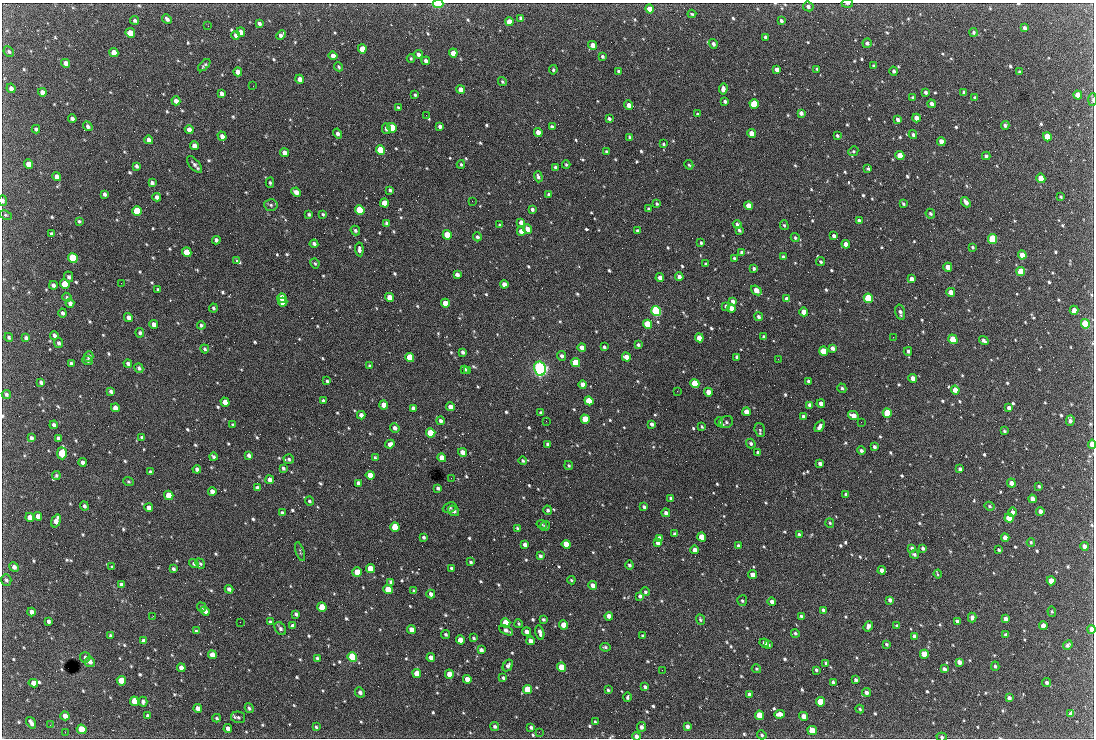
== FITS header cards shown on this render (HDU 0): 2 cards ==
NAXIS1  =                 1092 /fastest changing axis
NAXIS2  =                  736 /next to fastest changing axis

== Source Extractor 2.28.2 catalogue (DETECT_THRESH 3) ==
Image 1092 x 736 px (HDU 0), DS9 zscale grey, 1 PNG px = 1 image px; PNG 1096 x 740 px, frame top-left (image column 1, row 736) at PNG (2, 3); each listed source drawn as its Kron ellipse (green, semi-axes under 4 px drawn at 4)
Background 2610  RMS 47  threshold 140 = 3 sigma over >= 5 px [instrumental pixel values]
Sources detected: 811; of the 811, the 500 brightest by FLUX_AUTO listed and drawn (311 fainter detections omitted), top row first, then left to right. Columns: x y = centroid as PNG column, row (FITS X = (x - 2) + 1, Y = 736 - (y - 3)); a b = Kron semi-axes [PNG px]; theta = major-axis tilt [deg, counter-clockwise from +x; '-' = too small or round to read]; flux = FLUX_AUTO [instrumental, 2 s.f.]
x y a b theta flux
847 3 6 2 4 5.2e+03
438 4 5 3 - 1.4e+05
808 6 5 4 - 1.1e+04
650 9 5 4 - 2.9e+04
692 14 4 3 - 4.4e+03
521 18 4 3 - 8.1e+03
167 19 5 3 - 9.3e+03
135 20 4 4 - 7.6e+03
781 21 4 3 - 8.3e+03
509 22 4 4 - 3.8e+04
259 23 4 3 - 9.6e+03
208 26 3 2 - 5.0e+03
1024 28 4 3 - 1.1e+04
241 32 4 4 - 1.8e+04
973 32 4 4 - 4.6e+03
130 33 5 4 - 5.7e+04
236 35 4 4 - 1.1e+04
281 35 5 4 - 1.3e+04
766 37 4 3 - 8.6e+03
867 43 5 4 - 8.6e+03
713 44 5 4 - 9.1e+03
593 45 4 4 - 2.7e+04
362 49 5 4 - 4.5e+04
9 51 6 4 -46 6.8e+03
114 52 5 4 - 3.6e+04
453 53 4 4 - 3.0e+04
418 54 4 4 - 1.1e+04
333 56 4 4 - 2.3e+04
602 56 4 3 - 6.8e+03
411 59 4 3 - 4.3e+03
426 61 4 3 - 1.0e+04
65 63 4 4 - 2.0e+04
204 65 7 3 44 5.6e+03
874 66 4 3 - 5.6e+03
339 67 5 4 - 4.6e+03
777 69 4 3 - 1.5e+04
817 69 3 3 - 4.6e+03
553 70 4 3 - 4.8e+03
619 71 4 3 - 6.6e+03
894 71 4 4 - 8.0e+03
238 72 4 4 - 2.5e+04
1019 72 3 3 - 4.4e+03
300 79 4 4 - 2.1e+04
502 81 4 3 - 4.3e+03
253 86 2 2 - 1.9e+04
11 88 5 4 - 1.4e+04
723 89 5 4 - 1.4e+04
461 90 4 4 - 2.6e+04
42 92 4 4 - 1.6e+04
926 92 4 3 - 8.3e+03
964 92 4 3 - 6.7e+03
222 93 4 4 - 1.2e+04
415 95 3 3 - 5.2e+03
1078 95 4 4 - 3.5e+04
913 98 4 3 - 6.8e+03
975 98 3 3 - 6.1e+03
1093 100 6 3 86 5.0e+03
176 101 4 4 - 1.9e+04
725 101 3 3 - 6.8e+03
754 104 5 4 - 1.3e+05
932 104 4 3 - 1.2e+04
629 105 5 4 - 1.6e+04
398 107 3 3 - 4.7e+03
801 113 4 4 - 1.3e+04
697 114 4 3 - 4.8e+03
426 115 2 2 - 1.1e+04
72 118 4 4 - 1.0e+04
916 118 4 4 - 2.2e+04
609 119 4 3 - 7.1e+03
898 120 4 3 - 9.7e+03
1005 125 4 4 - 6.8e+03
88 126 5 4 - 1.0e+04
440 126 4 3 - 9.7e+03
552 127 4 3 - 9.3e+03
392 128 5 4 - 1.4e+05
36 129 4 3 - 7.0e+03
386 129 5 3 - 9.9e+03
189 130 4 4 - 1.7e+04
538 132 4 4 - 2.9e+04
338 133 5 4 - 1.2e+04
752 133 4 4 - 3.0e+04
913 135 4 4 - 7.0e+03
222 136 5 4 - 1.6e+04
837 136 3 3 - 5.4e+03
629 137 4 3 - 5.1e+03
1047 137 5 4 - 9.0e+04
149 140 4 4 - 1.5e+04
941 141 4 4 - 2.3e+04
663 144 4 3 - 4.3e+03
194 146 4 4 - 2.1e+04
380 150 5 4 - 1.3e+05
853 151 5 4 - 4.8e+03
606 152 4 3 - 5.6e+03
285 153 4 4 - 2.3e+04
900 156 4 4 - 5.0e+04
986 156 4 3 - 7.6e+03
28 164 5 4 - 3.0e+04
194 164 10 5 -50 1.1e+04
461 164 4 3 - 5.0e+03
566 165 4 4 - 4.4e+03
689 165 5 4 - 4.3e+03
137 166 4 3 - 8.1e+03
555 167 4 3 - 7.2e+03
868 168 4 3 - 6.1e+03
57 177 4 4 - 1.8e+04
538 177 5 3 - 7.6e+03
1041 178 5 4 - 6.9e+04
152 183 4 3 - 7.7e+03
270 183 5 4 - 4.8e+03
390 190 4 3 - 5.9e+03
296 192 5 4 - 1.9e+04
104 194 4 3 - 8.4e+03
549 194 4 3 - 5.8e+03
157 197 4 3 - 1.2e+04
1061 197 3 3 - 4.5e+03
3 201 5 3 - 7.5e+03
472 201 2 2 - 6.7e+03
966 202 6 3 -51 1.5e+04
384 203 4 4 - 5.0e+04
657 204 3 3 - 4.8e+03
903 204 4 2 - 4.6e+03
271 205 7 5 -3 5.8e+03
748 206 4 4 - 3.7e+04
532 209 4 3 - 7.8e+03
649 209 4 3 - 6.7e+03
360 210 5 4 - 2.3e+05
137 211 5 4 - 1.8e+05
309 214 3 3 - 5.3e+03
323 214 4 3 - 4.4e+03
930 214 5 4 - 6.1e+03
5 215 6 4 -26 4.7e+03
79 221 4 3 - 5.3e+03
859 221 4 3 - 8.6e+03
521 222 4 4 - 1.4e+04
387 223 4 3 - 1.1e+04
737 224 4 4 - 5.3e+03
500 225 4 3 - 5.1e+03
784 225 5 4 - 4.6e+03
527 229 5 4 - 2.5e+04
739 230 4 3 - 5.6e+03
355 231 5 4 - 6.8e+03
521 231 4 4 - 2.3e+04
638 231 4 3 - 8.5e+03
51 234 4 3 - 6.7e+03
447 235 5 4 - 7.4e+04
834 236 4 3 - 9.3e+03
477 237 4 4 - 8.1e+03
795 238 4 4 - 4.5e+03
993 239 5 4 - 2.3e+05
216 240 4 3 - 1.1e+04
701 243 3 3 - 5.2e+03
314 244 4 3 - 8.4e+03
846 244 4 4 - 2.4e+04
972 247 3 3 - 4.7e+03
359 249 7 3 -83 1.1e+04
187 252 5 4 - 8.0e+04
742 253 4 3 - 9.6e+03
1022 255 4 4 - 3.8e+04
783 257 4 3 - 6.1e+03
73 258 5 4 - 2.7e+05
734 258 4 3 - 7.3e+03
236 261 3 3 - 1.2e+05
821 262 4 4 - 6.0e+03
315 263 5 3 - 4.3e+03
706 264 3 3 - 5.0e+03
948 267 4 4 - 3.1e+04
754 268 4 4 - 5.8e+03
1021 271 5 4 - 8.4e+04
457 275 4 3 - 1.5e+04
69 277 5 4 - 8.3e+03
660 277 4 4 - 1.5e+04
679 277 4 3 - 1.4e+04
912 279 4 4 - 2.1e+04
121 283 2 2 - 8.7e+03
65 284 5 4 - 9.8e+04
504 284 4 4 - 1.7e+04
53 285 4 3 - 9.5e+03
158 290 4 3 - 5.1e+03
756 290 6 4 -38 3.2e+04
951 292 4 4 - 3.2e+04
67 297 5 4 - 4.4e+03
390 297 4 4 - 3.5e+04
282 298 4 4 - 6.3e+04
868 298 5 4 - 2.4e+05
787 299 4 4 - 2.1e+04
733 301 4 3 - 1.3e+04
283 302 4 4 - 6.7e+04
70 303 4 4 - 1.3e+04
445 303 4 4 - 4.1e+04
726 306 4 3 - 5.7e+03
213 308 4 4 - 6.0e+03
731 308 4 4 - 2.3e+04
1074 310 4 4 - 2.0e+04
656 311 5 5 - 5.3e+05
804 312 4 4 - 3.0e+04
900 312 7 4 -75 1.0e+04
62 313 4 3 - 8.6e+03
128 317 4 4 - 1.5e+04
758 317 4 4 - 7.4e+03
154 324 4 4 - 1.8e+04
647 324 5 4 - 1.5e+05
1085 324 5 4 - 1.9e+05
201 325 4 4 - 7.1e+03
140 333 5 4 - 6.6e+03
54 335 4 3 - 8.6e+03
9 337 4 4 - 6.1e+03
764 337 4 3 - 1.0e+04
893 337 2 2 - 1.5e+04
26 338 4 3 - 7.0e+03
699 338 4 4 - 3.4e+04
953 339 5 4 - 8.7e+04
984 341 5 3 - 1.0e+04
59 343 5 4 - 8.3e+03
638 345 3 3 - 5.9e+03
582 347 4 4 - 2.1e+04
604 347 4 3 - 6.7e+03
832 348 4 4 - 1.1e+04
205 349 4 4 - 6.4e+03
824 351 4 4 - 8.5e+04
908 351 4 3 - 6.1e+03
463 352 4 3 - 9.3e+03
89 356 5 4 - 1.2e+04
562 356 5 4 - 9.0e+03
410 357 5 4 - 1.2e+05
626 357 5 4 - 2.9e+04
737 357 4 3 - 8.6e+03
778 359 2 2 - 1.2e+04
88 360 5 4 - 5.9e+03
575 363 5 4 - 9.7e+04
71 364 4 4 - 9.9e+03
128 364 4 4 - 1.0e+04
370 366 4 3 - 6.6e+03
139 368 5 4 - 7.4e+03
465 369 4 3 - 7.4e+03
540 369 7 6 - 1.3e+06
468 371 3 2 - 5.7e+03
913 378 4 4 - 1.9e+04
327 381 3 3 - 5.2e+03
809 381 4 3 - 8.3e+03
41 382 4 3 - 8.4e+03
583 384 4 4 - 2.6e+04
695 384 5 4 - 1.4e+05
842 388 5 4 - 6.3e+03
955 390 4 4 - 3.9e+04
111 391 4 3 - 8.8e+03
677 391 3 2 - 6.2e+03
708 392 4 4 - 3.3e+04
6 394 5 4 - 7.9e+03
323 401 4 3 - 9.0e+03
589 401 4 4 - 1.1e+05
225 402 5 4 - 3.9e+04
821 403 4 3 - 1.4e+04
384 405 4 4 - 5.3e+04
810 405 4 3 - 1.2e+04
450 407 4 4 - 1.8e+04
115 408 4 4 - 2.2e+04
413 408 4 4 - 1.2e+04
1009 408 4 4 - 1.3e+04
746 412 4 4 - 2.7e+04
541 413 4 3 - 9.3e+03
887 413 5 4 - 1.4e+05
361 415 4 4 - 1.6e+04
853 415 6 4 -27 2.3e+04
804 417 4 4 - 1.2e+04
585 419 5 4 - 8.5e+04
1070 420 5 3 - 1.1e+04
440 421 4 4 - 9.4e+03
546 421 2 2 - 6.7e+03
719 422 5 4 - 5.0e+03
726 422 7 6 - 7.1e+03
861 422 2 2 - 5.5e+03
652 424 4 3 - 1.0e+04
54 425 4 3 - 8.9e+03
233 425 3 3 - 4.7e+03
820 426 6 4 53 1.5e+04
702 427 4 3 - 4.3e+03
395 428 5 4 - 1.2e+04
760 430 7 5 -73 6.0e+03
1004 431 4 3 - 5.0e+03
431 433 5 4 - 1.6e+05
142 437 3 3 - 5.0e+03
31 438 4 3 - 8.5e+03
58 438 4 3 - 8.3e+03
751 443 5 4 - 7.8e+03
390 444 5 4 - 1.6e+04
548 444 4 3 - 7.1e+03
1092 444 4 3 - 3.8e+04
874 447 4 3 - 8.7e+03
861 450 4 4 - 7.0e+03
462 452 4 4 - 2.8e+04
758 452 3 3 - 8.4e+03
62 453 6 5 - 1.5e+05
249 455 4 3 - 1.1e+04
213 457 4 3 - 7.4e+03
375 457 3 3 - 4.5e+03
442 458 4 4 - 2.9e+04
289 459 5 4 - 5.9e+03
523 461 4 3 - 5.3e+03
82 462 4 4 - 1.3e+04
820 463 4 3 - 1.1e+04
569 465 5 4 - 4.5e+03
283 468 4 3 - 6.9e+03
197 469 4 3 - 1.1e+04
960 469 4 3 - 6.9e+03
150 472 4 3 - 6.3e+03
56 475 4 4 - 5.4e+03
370 475 4 4 - 4.2e+04
451 478 3 2 - 5.5e+03
270 480 4 4 - 1.9e+04
128 482 5 4 - 4.5e+03
358 483 4 3 - 1.1e+04
1011 483 4 4 - 1.7e+04
1039 486 3 3 - 4.5e+03
257 488 4 4 - 1.4e+04
438 488 4 3 - 7.8e+03
212 491 4 4 - 1.6e+04
846 494 4 4 - 6.2e+03
169 495 5 4 - 7.8e+04
671 498 4 3 - 8.4e+03
1032 499 4 4 - 2.0e+04
309 501 4 4 - 5.0e+03
84 506 4 4 - 8.4e+03
989 506 5 4 - 5.2e+03
644 507 4 3 - 6.6e+03
149 508 4 4 - 2.0e+04
450 508 7 4 24 5.9e+03
548 510 5 4 - 7.9e+03
454 511 6 5 - 1.2e+04
1040 511 4 4 - 1.6e+04
1012 512 4 3 - 1.1e+04
282 513 4 3 - 8.8e+03
666 513 4 4 - 1.2e+04
38 516 4 4 - 2.2e+04
30 517 4 4 - 2.5e+04
1009 518 5 4 - 1.1e+05
56 521 7 4 71 2.7e+04
830 523 5 4 - 4.5e+03
542 524 5 4 - 4.3e+03
545 526 5 5 - 6.3e+03
395 527 5 4 - 1.1e+05
517 528 4 3 - 4.5e+03
675 534 4 3 - 8.9e+03
799 534 4 3 - 5.2e+03
424 537 4 3 - 6.3e+03
702 537 4 4 - 5.8e+04
659 538 4 4 - 1.6e+04
1005 538 4 4 - 2.2e+04
1031 542 4 3 - 4.2e+03
658 543 4 4 - 1.9e+04
525 544 4 4 - 1.2e+04
566 544 4 4 - 7.0e+04
739 546 4 3 - 1.0e+04
1084 546 4 4 - 1.5e+04
912 548 4 4 - 5.9e+03
923 548 4 3 - 7.4e+03
695 550 4 4 - 2.2e+04
999 550 3 3 - 5.3e+03
300 552 10 3 -72 4.6e+03
914 554 4 3 - 5.9e+03
540 556 4 3 - 8.5e+03
471 562 3 3 - 5.5e+03
194 564 5 4 - 6.4e+03
200 564 5 4 - 5.0e+03
629 565 4 4 - 6.0e+03
14 567 5 4 - 1.3e+04
112 567 4 3 - 4.2e+03
451 568 3 3 - 6.5e+03
173 569 4 3 - 7.6e+03
370 569 4 4 - 5.4e+04
882 570 4 4 - 1.8e+04
357 572 5 4 - 4.8e+04
938 574 4 3 - 4.7e+03
752 575 4 4 - 1.8e+04
6 580 6 5 - 7.3e+03
571 580 4 4 - 4.2e+03
1051 581 4 4 - 4.3e+04
391 582 4 3 - 9.3e+03
121 585 4 3 - 8.5e+03
593 585 4 4 - 1.7e+04
229 589 4 4 - 9.8e+03
388 589 5 4 - 8.8e+04
414 590 4 4 - 4.2e+03
645 592 4 4 - 5.2e+03
431 594 4 3 - 1.2e+04
640 596 4 4 - 8.5e+03
890 600 4 4 - 1.1e+04
742 601 5 5 - 5.9e+03
772 602 4 4 - 1.0e+04
201 607 5 4 - 4.8e+03
322 607 5 4 - 7.7e+04
823 610 3 3 - 6.6e+03
205 611 5 4 - 1.9e+04
1052 611 5 4 - 4.3e+03
31 612 4 4 - 1.4e+04
296 614 4 3 - 7.7e+03
153 616 2 2 - 1.1e+04
609 616 4 4 - 2.1e+04
801 616 3 3 - 5.1e+03
972 618 5 4 - 1.0e+04
543 619 4 3 - 5.3e+03
700 619 5 4 - 5.7e+03
1005 619 4 4 - 1.3e+04
48 621 4 3 - 8.3e+03
957 621 4 3 - 9.5e+03
240 622 2 2 - 4.4e+03
270 622 4 3 - 4.9e+03
506 623 5 4 - 9.8e+04
519 624 4 4 - 4.3e+03
564 625 4 4 - 5.3e+04
293 626 4 4 - 1.6e+04
868 626 5 4 - 1.1e+04
897 626 3 3 - 5.0e+03
1043 626 4 4 - 2.5e+04
280 628 7 5 -56 8.7e+03
1091 629 4 4 - 1.8e+04
411 630 4 4 - 2.8e+04
506 630 7 4 -27 1.2e+04
196 631 4 3 - 5.2e+03
527 632 4 4 - 1.9e+04
540 633 7 3 -76 1.4e+04
795 633 4 4 - 5.4e+03
446 634 4 3 - 5.8e+03
110 635 3 3 - 4.4e+03
1006 635 4 3 - 7.1e+03
643 636 4 3 - 6.4e+03
915 636 4 4 - 1.2e+04
473 638 3 3 - 4.8e+03
460 640 4 4 - 3.8e+04
143 641 4 4 - 1.2e+04
530 641 4 4 - 1.9e+04
764 643 5 4 - 1.5e+04
886 644 4 3 - 4.9e+03
768 645 4 3 - 5.3e+03
1068 645 5 3 - 7.1e+03
605 647 5 3 - 5.2e+03
481 650 4 4 - 1.2e+04
924 654 4 4 - 6.9e+04
212 655 4 4 - 3.5e+04
85 657 5 5 - 7.6e+03
352 657 5 4 - 2.8e+05
431 657 4 4 - 1.9e+04
317 658 3 3 - 6.5e+03
90 662 5 5 - 1.4e+04
959 662 4 4 - 1.5e+04
826 663 4 3 - 5.4e+03
508 665 6 4 56 1.0e+04
995 666 4 3 - 5.1e+03
562 667 5 4 - 7.8e+04
181 668 4 4 - 2.6e+04
756 669 5 4 - 4.3e+03
944 669 4 3 - 9.5e+03
662 670 2 2 - 6.3e+03
816 670 3 3 - 5.6e+03
417 673 4 4 - 4.4e+04
449 674 4 4 - 3.9e+04
503 678 3 3 - 5.8e+03
467 679 4 4 - 2.6e+04
856 680 4 3 - 6.7e+03
121 681 5 4 - 8.2e+04
833 682 4 3 - 6.9e+03
1047 682 5 4 - 7.5e+03
33 683 5 4 - 2.2e+04
645 687 4 3 - 7.2e+03
527 690 5 4 - 1.1e+05
608 690 3 3 - 5.1e+03
360 692 5 4 - 1.1e+04
866 692 4 4 - 9.9e+03
749 695 4 3 - 1.2e+04
627 697 5 3 - 6.3e+03
1009 698 4 4 - 1.1e+04
134 701 5 4 - 5.3e+04
143 702 5 4 - 9.3e+03
820 702 5 4 - 7.9e+04
198 708 4 4 - 1.8e+04
249 708 5 4 - 6.3e+03
860 709 4 4 - 4.4e+03
780 714 5 4 - 2.2e+04
1071 714 4 4 - 1.0e+04
760 715 4 4 - 9.0e+04
65 716 4 4 - 1.8e+04
148 716 4 3 - 6.9e+03
804 716 4 4 - 2.1e+04
238 717 7 5 -12 7.9e+03
216 718 4 3 - 4.7e+03
595 722 4 3 - 4.2e+03
31 723 6 4 -55 1.5e+04
50 725 2 2 - 4.6e+03
495 726 4 4 - 6.6e+03
687 726 4 3 - 1.1e+04
316 727 3 3 - 4.9e+03
531 727 4 3 - 7.7e+03
641 727 5 4 - 1.1e+04
228 728 4 4 - 1.5e+04
82 729 5 4 - 1.1e+05
812 731 5 4 - 6.8e+04
65 732 2 2 - 1.0e+04
539 732 2 2 - 7.5e+03
762 735 5 4 - 5.3e+03
636 736 4 4 - 1.4e+04
942 737 5 4 - 5.9e+03
At the frame edge (FLAGS 8, measured only in part): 8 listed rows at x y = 847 3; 438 4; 1093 100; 3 201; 1092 444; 1091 629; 636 736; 942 737
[311 fainter detections neither listed nor drawn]